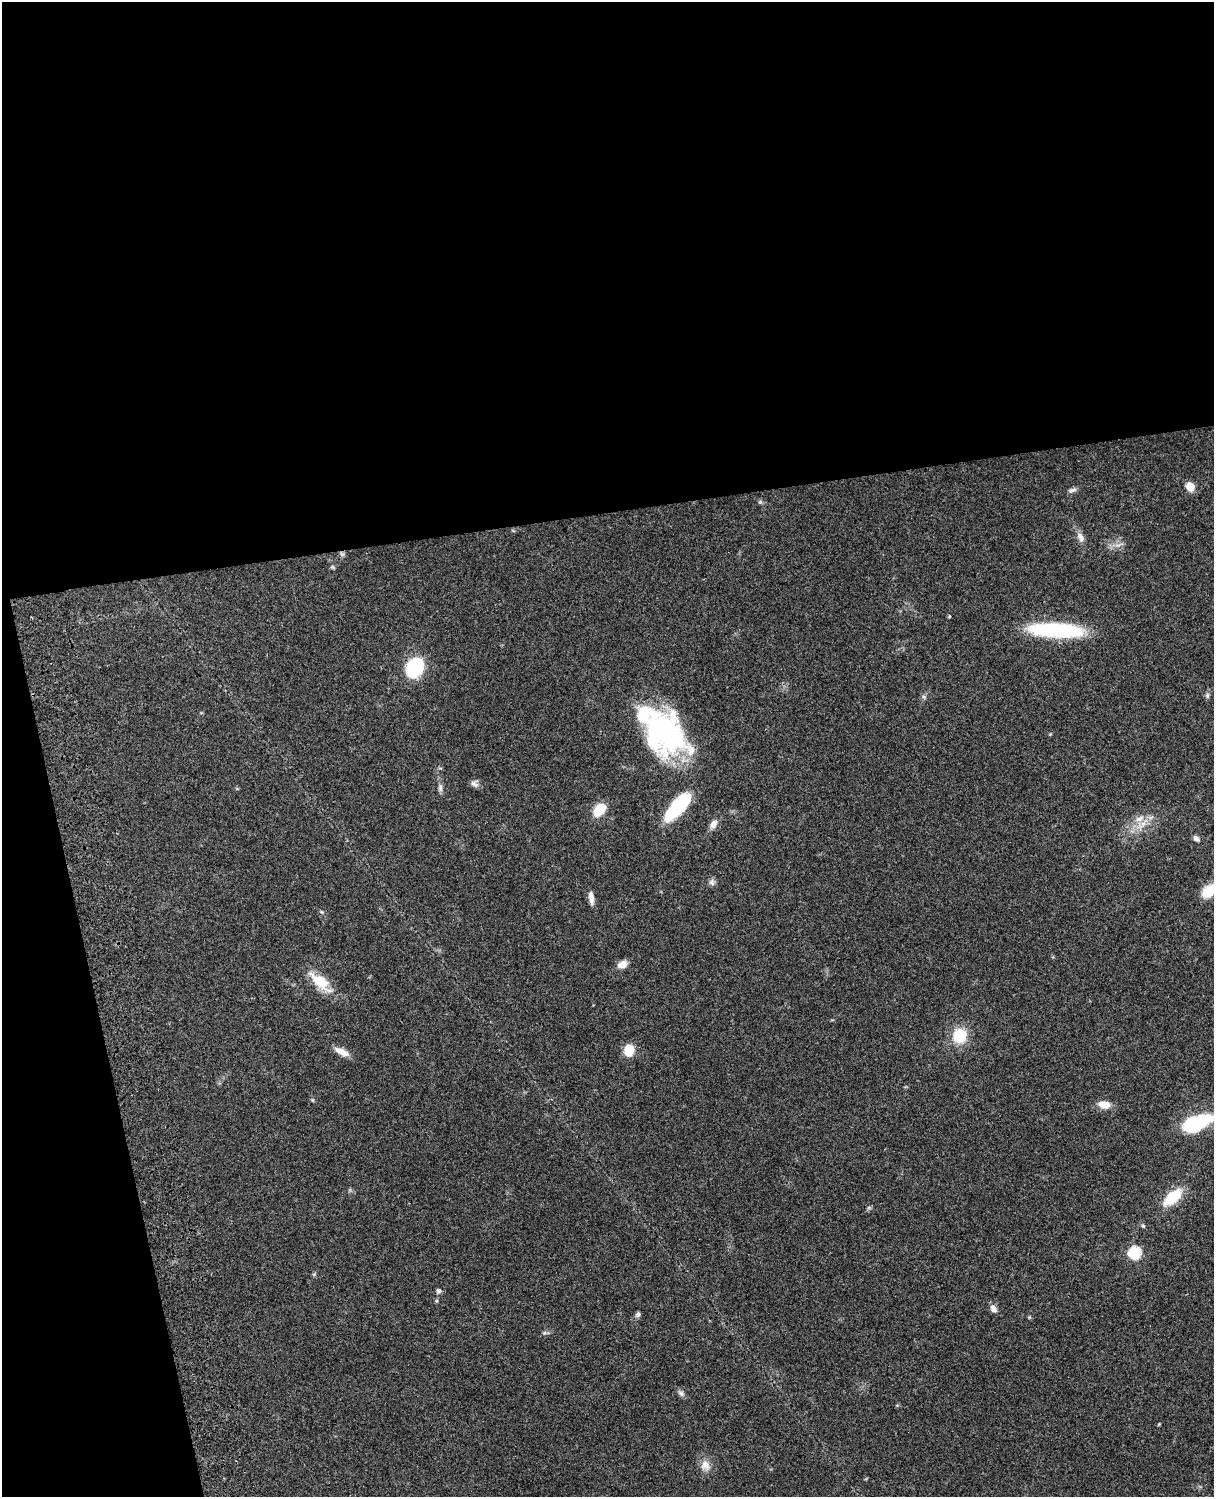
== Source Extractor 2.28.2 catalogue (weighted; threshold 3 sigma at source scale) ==
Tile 1 of 4 x 3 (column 1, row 1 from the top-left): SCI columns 121-1332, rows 3269-4763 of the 5086 x 4927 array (HDU 1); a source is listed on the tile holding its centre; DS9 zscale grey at full resolution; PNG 1216 x 1499 px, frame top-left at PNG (2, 2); no overlay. Shown black and unused: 39% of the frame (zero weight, under 3 of 4 exposures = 6% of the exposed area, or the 3 px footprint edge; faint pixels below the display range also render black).
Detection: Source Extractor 2.28.2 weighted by HDU 2 'WHT'; one run over the whole footprint, this tile lists its part. Background 0.0923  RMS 0.0062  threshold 0.0278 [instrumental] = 3 sigma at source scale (4.5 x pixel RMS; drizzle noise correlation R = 1.50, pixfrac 1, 0.05/0.05 arcsec/px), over >= 5 px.
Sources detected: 38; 1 inside a brighter listed object's ellipse — not listed separately; the other 37 listed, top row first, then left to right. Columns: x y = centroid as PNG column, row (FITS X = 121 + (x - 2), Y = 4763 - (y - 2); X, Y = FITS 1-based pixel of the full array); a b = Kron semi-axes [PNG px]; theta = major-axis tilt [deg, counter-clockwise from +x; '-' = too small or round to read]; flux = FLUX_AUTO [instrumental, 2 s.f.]
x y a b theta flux
1190 486 8 7 - 7.5
1072 490 11 5 11 1.9
1080 537 14 8 -62 3.7
342 554 8 4 -44 1.2
332 567 7 4 -34 0.8
1056 630 54 13 -3 66
414 668 15 12 59 53
1207 696 8 6 89 1.4
924 697 6 4 -19 0.91
663 733 53 43 -51 110
474 784 12 7 -30 2.3
440 788 11 6 -85 2.1
678 806 33 12 48 42
599 810 15 10 49 13
1139 819 14 7 22 4.9
713 824 12 8 55 3.8
1142 824 17 6 44 5.3
1196 839 9 5 -40 2
712 882 9 7 -59 2
1209 891 20 12 42 12
591 898 16 6 -81 3.6
322 912 5 4 - 0.75
622 965 10 7 26 5.9
320 982 35 13 -39 15
960 1036 14 13 - 19
629 1050 11 9 80 12
342 1052 21 7 -26 5.3
1104 1105 13 8 -9 7.1
1196 1123 33 15 22 43
1173 1197 19 10 41 22
1143 1226 6 5 - 1.1
1134 1253 6 6 - 46
439 1291 6 6 - 1.3
993 1308 10 7 -59 3
638 1314 7 5 48 1.6
681 1393 9 6 -37 1.8
705 1465 14 13 - 5.5
Isophote crosses this tile's border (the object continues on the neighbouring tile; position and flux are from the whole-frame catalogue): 2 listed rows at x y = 1209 891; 1196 1123